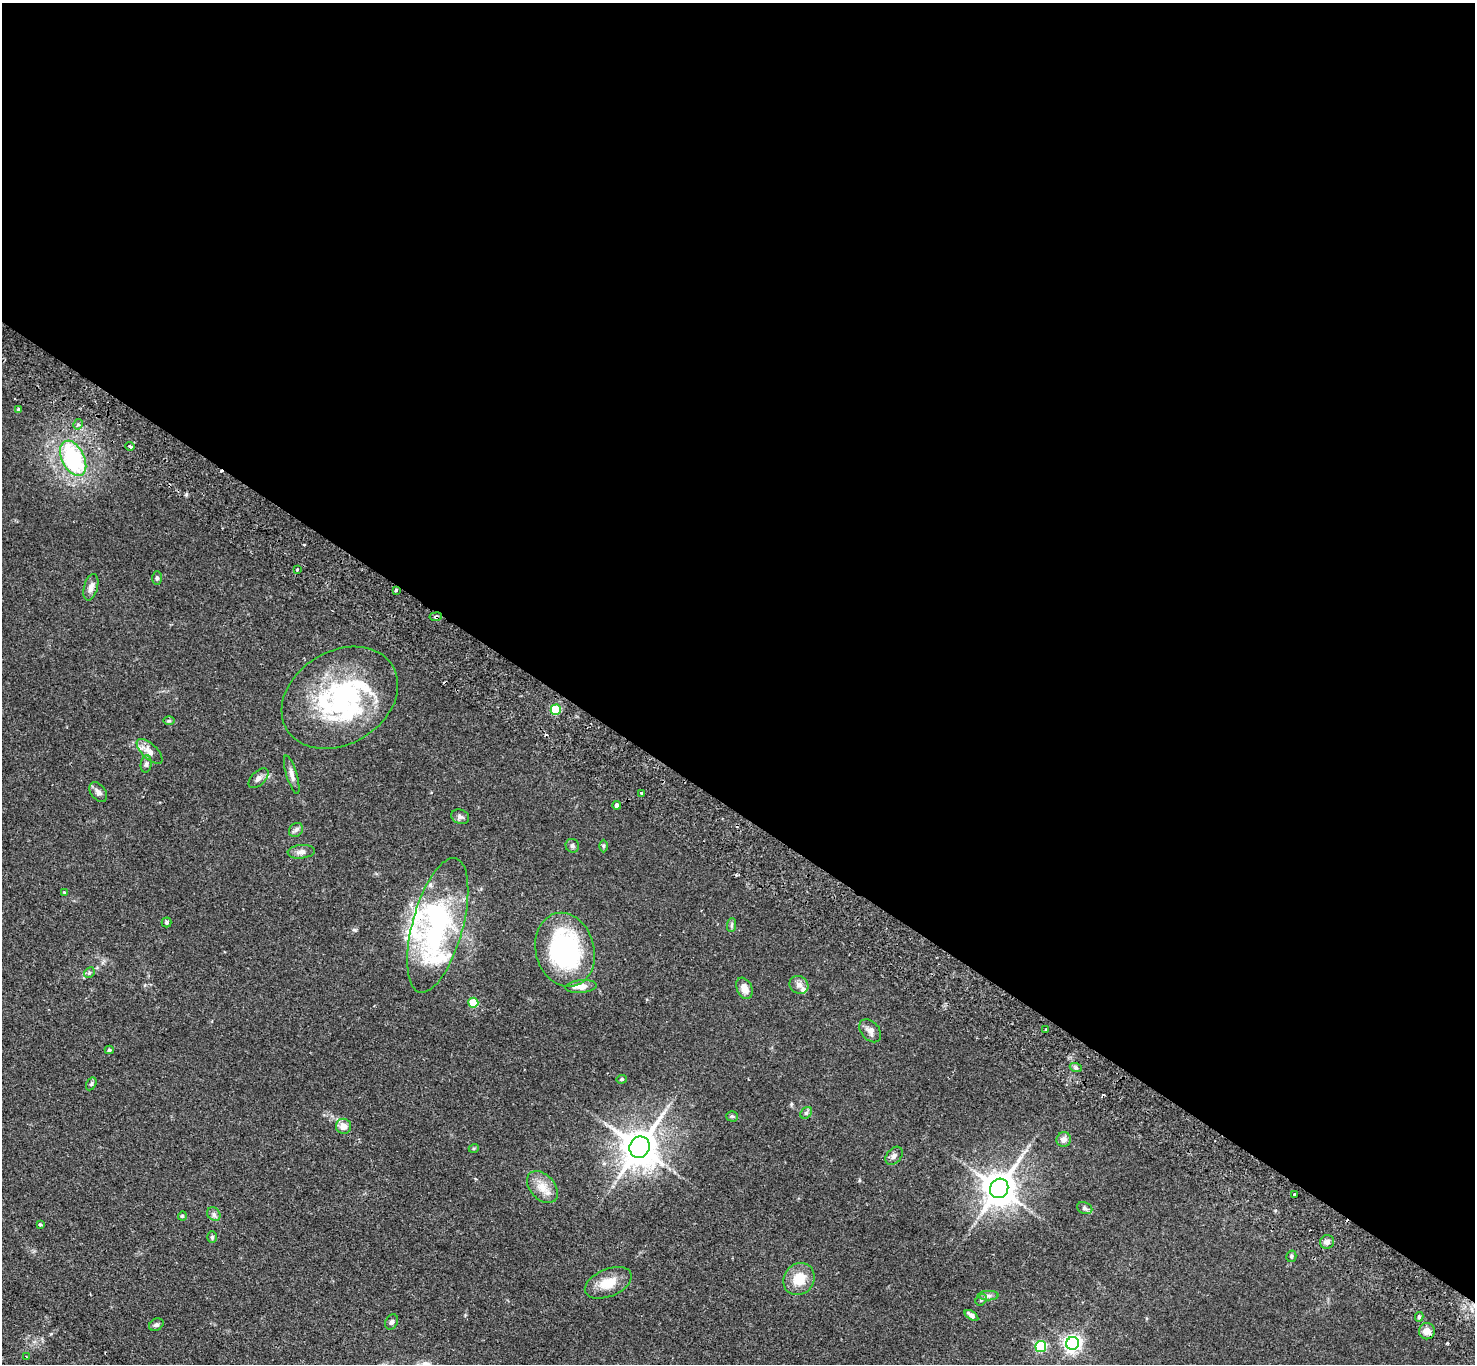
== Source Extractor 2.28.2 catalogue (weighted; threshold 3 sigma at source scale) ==
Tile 3 of 4 x 4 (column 3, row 1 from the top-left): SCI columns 2980-4452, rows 4430-5791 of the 5961 x 5993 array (HDU 1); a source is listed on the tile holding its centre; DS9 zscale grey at full resolution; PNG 1477 x 1366 px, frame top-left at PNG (2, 3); each listed source drawn as its Kron ellipse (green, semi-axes under 4 px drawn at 4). Shown black and unused: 59% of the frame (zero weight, under 2 of 3 exposures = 3% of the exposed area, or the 3 px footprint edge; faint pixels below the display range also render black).
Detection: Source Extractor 2.28.2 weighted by HDU 2 'WHT'; one run over the whole footprint, this tile lists its part. Background 0.0743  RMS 0.0057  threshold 0.0258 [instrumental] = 3 sigma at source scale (4.5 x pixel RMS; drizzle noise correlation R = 1.50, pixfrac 1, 0.05/0.05 arcsec/px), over >= 5 px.
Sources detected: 82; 2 inside a brighter object's white glare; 6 cosmic-ray / hot-pixel residue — neither listed nor drawn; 5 inside a brighter listed object's ellipse — not listed separately; the other 69 listed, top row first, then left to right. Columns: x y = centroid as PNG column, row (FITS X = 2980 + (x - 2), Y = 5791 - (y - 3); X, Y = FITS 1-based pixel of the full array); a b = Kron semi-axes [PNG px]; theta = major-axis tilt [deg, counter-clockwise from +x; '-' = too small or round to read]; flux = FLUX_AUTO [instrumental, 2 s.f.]
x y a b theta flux
18 409 4 4 - 0.89
78 424 5 4 - 1.5
130 446 5 3 - 1.6
73 458 19 11 -63 49
297 570 3 3 - 1.2
157 578 7 5 -89 1.1
91 587 14 7 74 3.6
396 590 3 3 - 1.1
436 617 6 3 9 0.82
340 698 62 46 31 87
556 710 5 5 - 33
169 721 6 4 0 0.75
150 751 16 7 -44 4.1
146 764 8 5 83 1.5
292 775 20 5 -73 2.9
258 778 12 7 44 2.4
98 792 11 7 -52 2.4
641 793 3 3 - 0.85
617 805 4 4 - 2.6
460 817 9 7 -25 1.6
296 830 8 6 45 1.6
572 846 7 6 - 1.4
603 846 6 4 -90 0.73
301 852 13 7 5 2.6
64 893 4 4 - 0.68
166 922 5 5 - 0.81
438 925 69 25 75 78
732 925 7 4 89 1
565 950 37 29 -74 86
89 973 6 4 45 0.91
799 985 10 8 -39 3
581 987 16 6 5 5.1
744 988 11 7 -67 5.3
473 1003 5 5 - 19
1046 1029 3 2 - 0.84
870 1031 13 9 -50 3.1
109 1050 4 3 - 0.74
1076 1068 6 4 -19 0.93
622 1079 5 4 - 0.69
91 1084 7 4 60 0.9
806 1113 6 5 - 1.1
732 1116 6 5 - 0.8
343 1126 7 7 - 4.9
1064 1140 7 7 - 2.9
640 1147 11 10 - 1400
474 1148 5 3 - 0.59
894 1156 10 7 49 2
542 1187 18 12 -47 7.3
999 1188 10 9 - 1200
1295 1194 3 2 - 0.71
1085 1208 8 5 -20 1.3
214 1214 7 6 - 1.6
182 1216 4 4 - 0.6
40 1224 4 3 - 0.7
212 1237 6 5 - 0.91
1327 1242 7 6 - 2.2
1291 1256 6 5 - 0.93
799 1279 17 15 54 11
608 1283 25 13 23 10
988 1296 10 4 0 1.7
981 1300 6 5 - 0.96
971 1315 8 4 -35 2
1419 1317 5 4 - 1
392 1322 8 6 63 1.4
156 1325 7 5 31 1.4
1427 1331 8 8 - 4.2
1072 1343 6 6 - 210
1041 1346 5 5 - 47
26 1357 4 2 - 0.42
Overlapping masked pixels (flux is a lower limit): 1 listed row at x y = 436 617